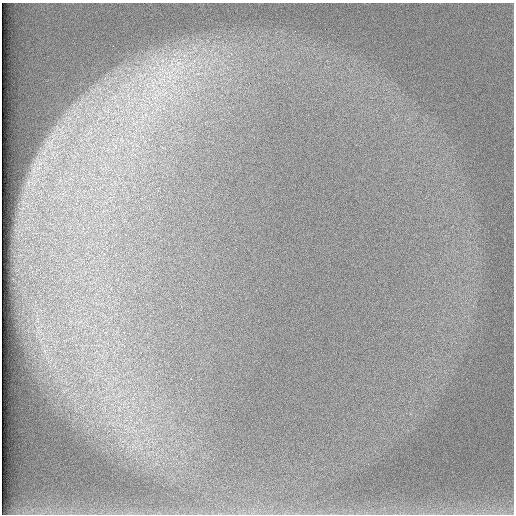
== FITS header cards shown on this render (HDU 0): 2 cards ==
NAXIS1  =                  512 /
NAXIS2  =                  512 /

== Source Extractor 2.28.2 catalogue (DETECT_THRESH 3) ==
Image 512 x 512 px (HDU 0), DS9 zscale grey, 1 PNG px = 1 image px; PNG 516 x 516 px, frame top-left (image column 1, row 512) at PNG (2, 3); no overlay
Background 98.3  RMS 2.9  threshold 8.68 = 3 sigma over >= 5 px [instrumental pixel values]
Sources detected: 4; all 4 listed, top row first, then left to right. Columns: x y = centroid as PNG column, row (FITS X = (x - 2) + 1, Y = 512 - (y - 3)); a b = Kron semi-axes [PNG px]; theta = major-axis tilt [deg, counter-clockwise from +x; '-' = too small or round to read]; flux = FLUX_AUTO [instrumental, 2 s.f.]
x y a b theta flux
179 63 11 8 19 1900
169 72 23 5 9 2700
175 77 11 3 21 740
153 85 7 4 71 680